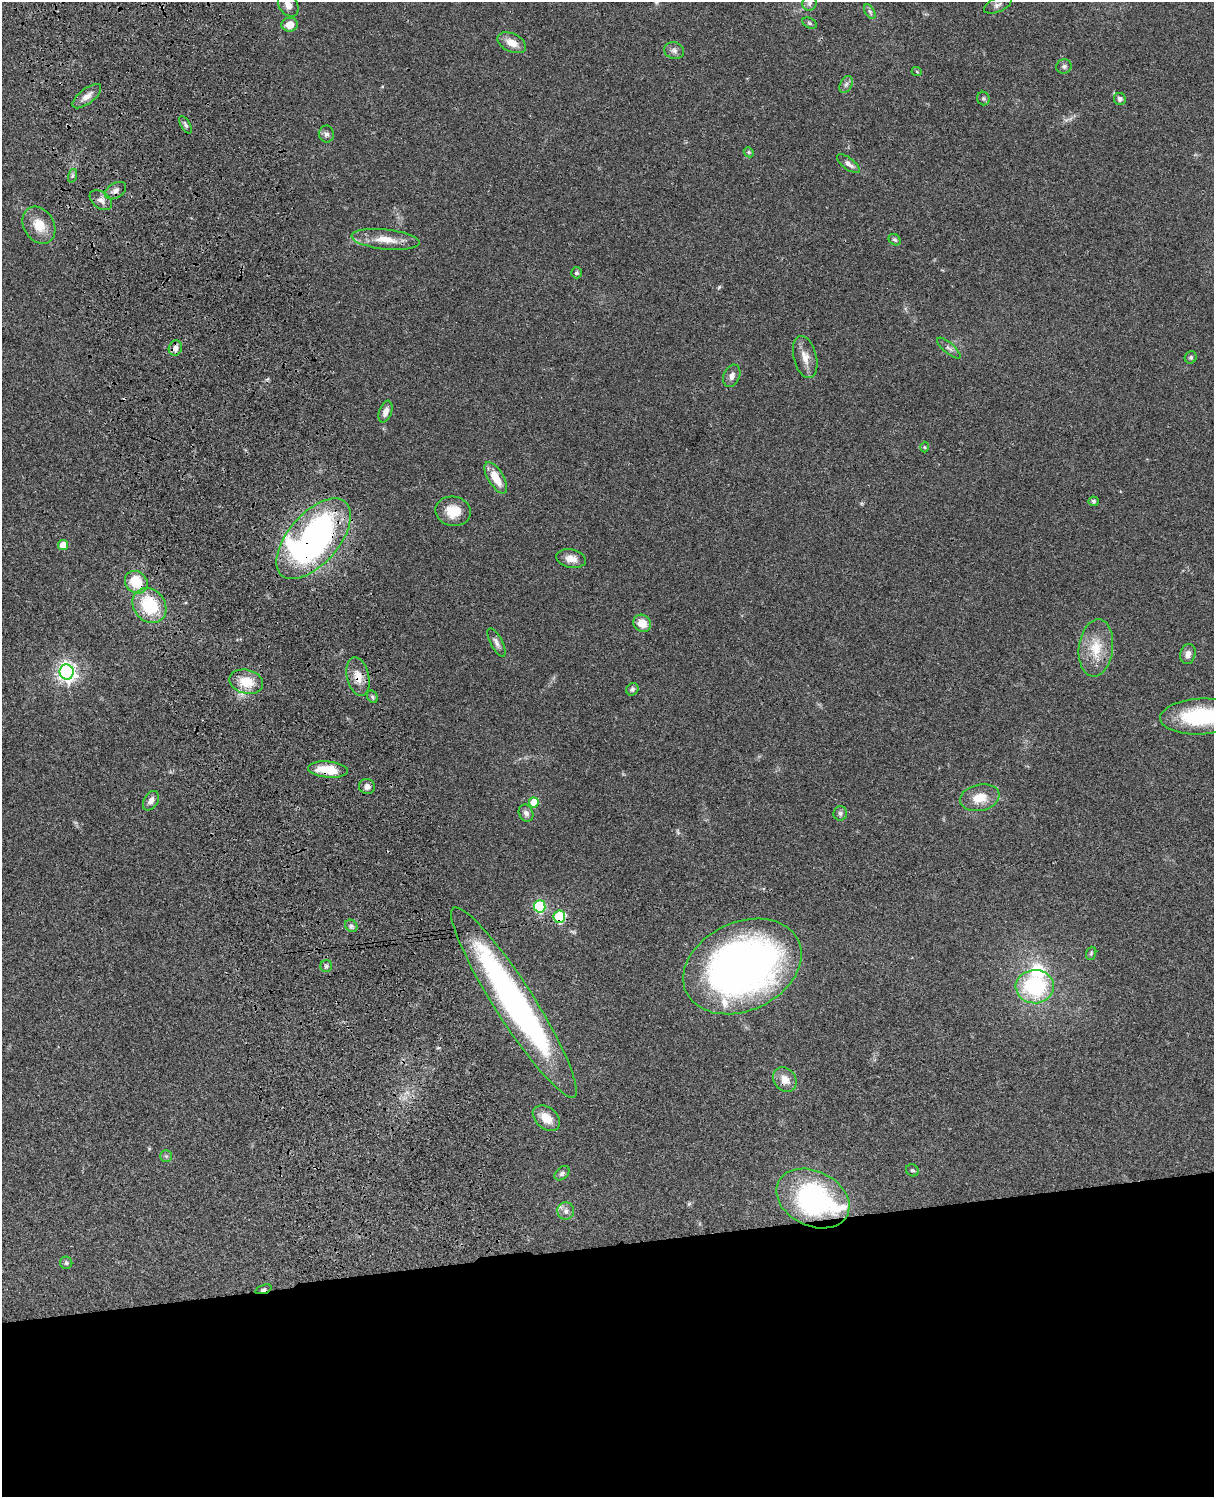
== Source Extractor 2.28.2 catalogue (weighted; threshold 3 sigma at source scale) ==
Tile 11 of 4 x 3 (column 3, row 3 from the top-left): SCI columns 2546-3757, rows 278-1772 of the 5088 x 4927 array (HDU 1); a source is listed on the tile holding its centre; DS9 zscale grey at full resolution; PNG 1216 x 1499 px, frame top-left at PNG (2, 2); each listed source drawn as its Kron ellipse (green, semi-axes under 4 px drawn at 4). Shown black and unused: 17% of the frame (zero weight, under 3 of 4 exposures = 6% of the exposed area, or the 3 px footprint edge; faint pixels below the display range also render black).
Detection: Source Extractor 2.28.2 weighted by HDU 2 'WHT'; one run over the whole footprint, this tile lists its part. Background 0.0821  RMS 0.006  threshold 0.0271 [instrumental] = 3 sigma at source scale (4.5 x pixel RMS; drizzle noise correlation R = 1.50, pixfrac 1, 0.05/0.05 arcsec/px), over >= 5 px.
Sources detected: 78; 2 inside a brighter object's white glare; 1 cosmic-ray / hot-pixel residue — neither listed nor drawn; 1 inside a brighter listed object's ellipse — not listed separately; the other 74 listed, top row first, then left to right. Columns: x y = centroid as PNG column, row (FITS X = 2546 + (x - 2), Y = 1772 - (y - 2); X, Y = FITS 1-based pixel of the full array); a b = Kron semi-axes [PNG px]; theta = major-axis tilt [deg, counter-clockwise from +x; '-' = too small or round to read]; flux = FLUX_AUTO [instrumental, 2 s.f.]
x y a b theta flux
809 3 7 7 - 2
288 5 12 9 -55 4.1
998 5 15 7 23 2.7
870 12 8 4 -59 1.4
810 23 7 5 -27 1.1
290 25 8 7 - 7.1
512 43 15 9 -25 6.9
674 51 10 8 -15 2.5
1064 66 8 7 - 1.7
917 72 5 3 - 0.6
846 84 9 6 63 1.9
87 96 17 7 38 4.3
983 99 7 6 - 1.2
1120 99 6 6 - 2.1
185 125 10 4 -59 1.5
326 134 8 7 - 1.9
749 152 5 4 - 0.88
848 164 13 5 -37 3.1
72 176 7 4 71 1.1
116 191 12 7 32 2.7
101 200 12 8 -37 3.3
39 225 20 15 -59 11
385 239 34 10 -6 11
895 240 6 5 - 1.3
576 273 5 5 - 1
175 348 8 6 64 3.6
949 348 15 5 -40 2.1
805 357 21 11 -76 6.7
1191 357 6 5 - 1.1
732 376 11 8 67 3.3
385 412 11 6 71 3.6
925 447 5 3 - 0.56
496 478 17 7 -60 11
1094 501 5 5 - 1.2
453 511 18 14 -11 11
314 539 49 25 49 220
63 545 5 5 - 11
571 559 15 9 -11 5.4
136 582 12 10 -46 19
149 605 19 15 -51 29
642 623 9 8 - 8.6
496 642 15 6 -62 2.7
1096 648 29 17 83 16
1188 654 10 7 75 3.1
67 672 7 7 - 280
358 677 20 11 -77 8.2
246 682 17 12 -13 13
632 689 6 6 - 1.6
372 697 7 5 -61 1.1
1200 717 40 18 3 49
328 769 20 8 -5 18
367 786 8 7 - 2.8
980 798 20 13 13 11
151 801 10 7 59 3.3
534 802 5 5 - 12
526 813 9 7 -63 2.7
840 813 7 6 - 1.5
540 906 6 5 - 59
559 917 6 6 - 47
351 926 7 5 -45 1.5
1091 953 7 5 70 0.89
326 966 6 6 - 1.3
742 966 62 44 25 360
1035 987 19 17 2 53
514 1002 112 19 -57 190
785 1080 13 10 -52 6.4
546 1118 15 10 -41 9.4
166 1156 5 5 - 1.2
912 1170 6 5 - 1.1
562 1173 8 5 42 1.8
813 1198 38 27 -26 110
566 1211 8 8 - 3
66 1263 6 6 - 1.3
263 1289 8 3 19 1.3
Overlapping masked pixels (flux is a lower limit): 6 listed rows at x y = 314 539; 136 582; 358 677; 328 769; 559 917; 263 1289
Isophote crosses this tile's border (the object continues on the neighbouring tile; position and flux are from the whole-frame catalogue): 1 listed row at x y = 1200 717